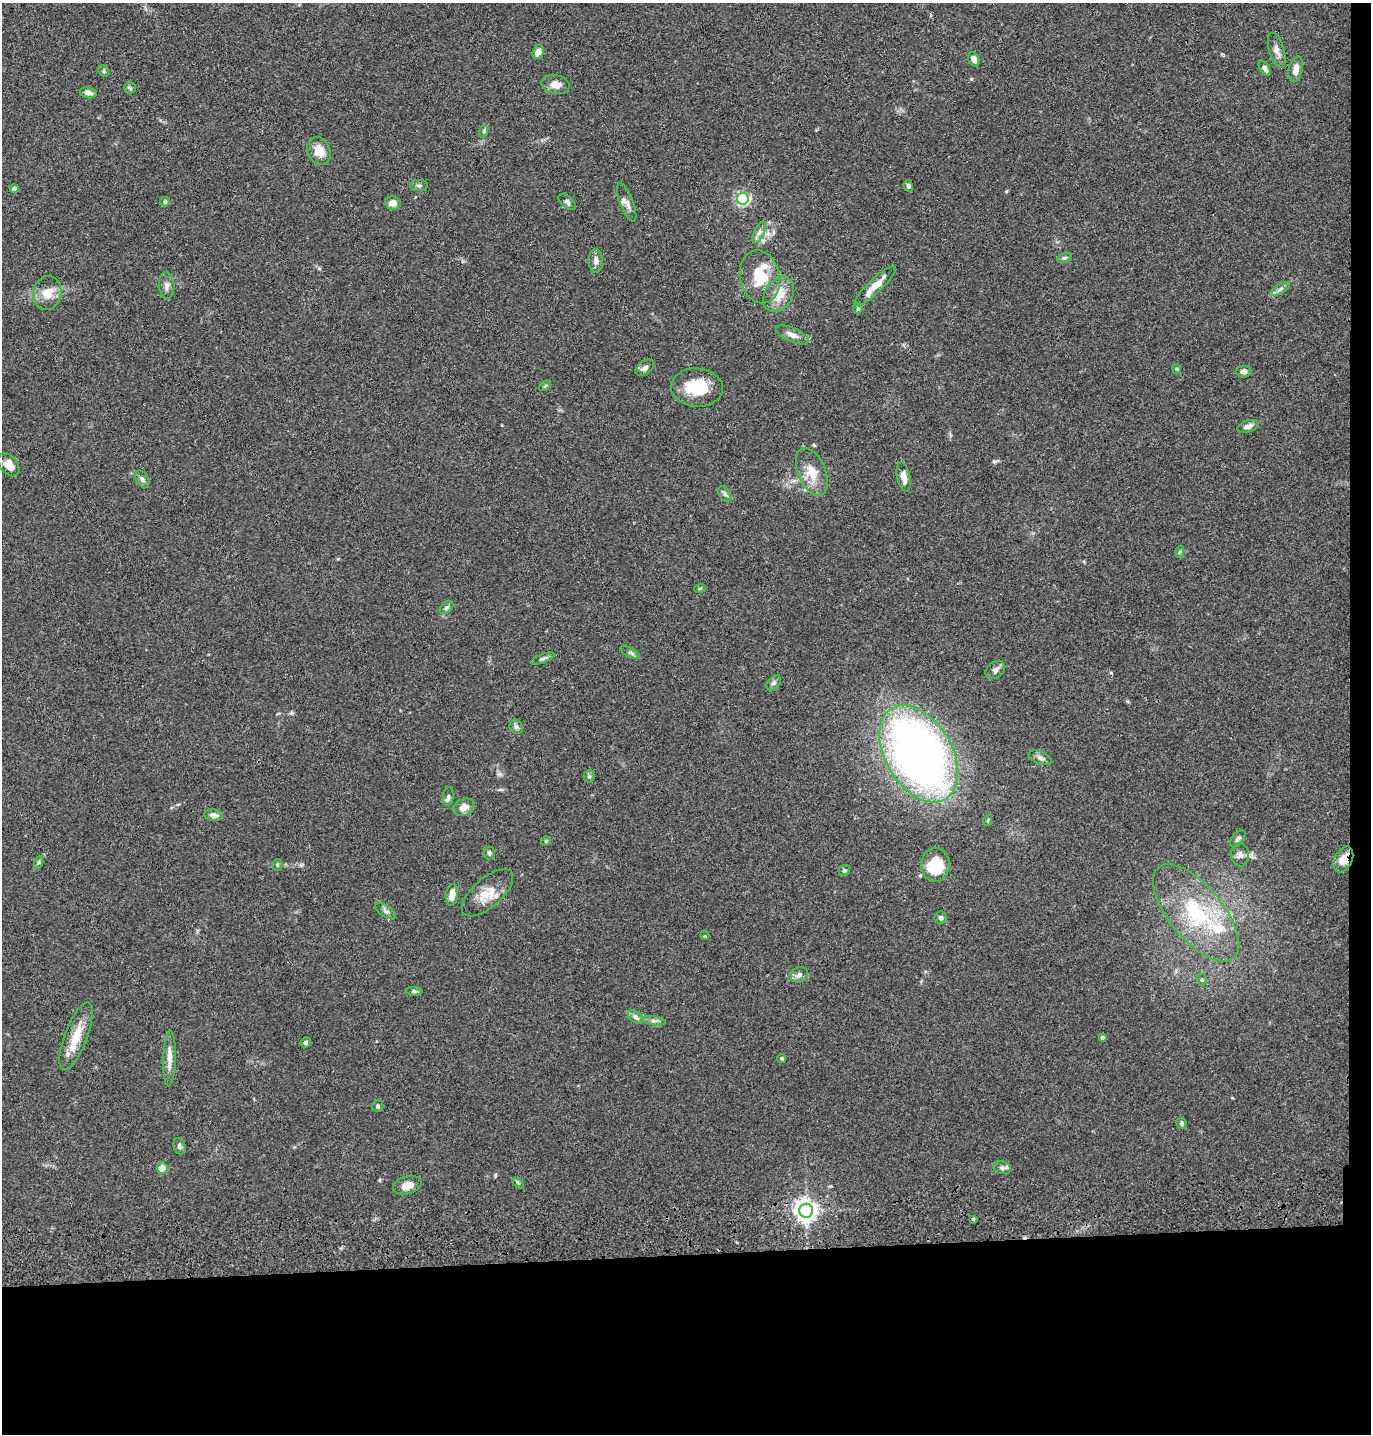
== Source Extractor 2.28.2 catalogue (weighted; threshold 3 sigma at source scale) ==
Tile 9 of 3 x 3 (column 3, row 3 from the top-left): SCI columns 2859-4227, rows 117-1548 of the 4347 x 4526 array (HDU 1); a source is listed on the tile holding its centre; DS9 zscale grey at full resolution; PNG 1373 x 1436 px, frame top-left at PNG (2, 3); each listed source drawn as its Kron ellipse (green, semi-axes under 4 px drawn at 4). Shown black and unused: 14% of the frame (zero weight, under 3 of 4 exposures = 6% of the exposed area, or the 3 px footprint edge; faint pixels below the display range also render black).
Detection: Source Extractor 2.28.2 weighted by HDU 2 'WHT'; one run over the whole footprint, this tile lists its part. Background 0.0846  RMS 0.0061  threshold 0.0273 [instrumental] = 3 sigma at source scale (4.5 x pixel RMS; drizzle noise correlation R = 1.50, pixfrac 1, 0.05/0.05 arcsec/px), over >= 5 px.
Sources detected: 94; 1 inside a brighter object's white glare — neither listed nor drawn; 3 inside a brighter listed object's ellipse — not listed separately; the other 90 listed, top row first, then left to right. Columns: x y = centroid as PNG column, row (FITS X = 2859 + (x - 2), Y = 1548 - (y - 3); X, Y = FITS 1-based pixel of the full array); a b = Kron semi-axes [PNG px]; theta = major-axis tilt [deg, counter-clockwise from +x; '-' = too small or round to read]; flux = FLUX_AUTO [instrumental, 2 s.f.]
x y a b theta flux
1277 50 18 7 -74 4.1
538 52 7 5 66 5.3
974 59 7 5 -66 3
1265 68 8 5 -58 2.4
1296 69 13 7 77 4.7
104 71 6 5 - 0.94
556 84 14 9 -12 4.8
130 88 5 5 - 1
88 93 8 5 -12 2.5
484 131 6 4 72 0.91
319 151 14 11 -66 8
419 186 9 5 0 1.5
908 186 5 5 - 1.6
14 188 4 4 - 2.4
743 199 6 5 - 110
165 202 5 4 - 1.4
567 202 10 5 -39 1.5
627 202 20 6 -69 3.3
393 203 8 6 -9 4.6
759 232 12 5 66 2.2
1065 258 8 4 19 1.2
596 261 12 7 -89 3.2
760 277 27 19 -78 19
167 285 13 7 -87 2.9
875 286 27 7 43 8.7
1280 289 11 4 32 2.2
47 293 17 14 77 8
779 294 19 14 57 11
858 309 5 4 - 0.89
792 335 17 7 -24 4.1
645 368 10 6 36 2.5
1177 369 5 4 - 0.71
1244 371 8 6 2 2.6
545 386 6 3 36 0.72
697 388 26 19 -5 21
1248 426 11 5 18 3.2
9 465 13 8 -51 6.7
812 472 25 13 -68 11
904 477 15 6 -77 4.7
142 479 9 6 -58 2.1
725 494 8 5 -59 1.6
1179 552 6 4 71 0.85
700 588 6 3 19 0.61
447 608 8 5 40 1.3
630 652 11 5 -29 1.6
543 659 12 4 20 1.6
995 670 11 8 38 2.6
774 683 9 6 51 1.7
516 727 7 6 - 1.8
919 754 53 33 -59 400
1040 758 12 6 -23 2.4
589 776 6 5 - 1.1
448 796 9 5 83 1.5
464 807 11 8 23 4.3
213 815 9 5 -7 3.2
988 820 5 3 - 0.64
1238 839 10 5 48 1.8
546 841 5 4 - 0.82
489 853 6 5 - 1.2
1240 855 11 9 -87 3
1343 859 14 8 64 9.3
39 862 7 4 71 0.98
277 865 6 5 - 0.96
935 865 17 14 83 22
844 871 6 5 - 0.99
488 893 31 14 41 11
452 895 11 6 81 5.2
386 911 12 5 -32 2
1196 913 59 27 -50 53
941 918 6 6 - 1.7
705 936 4 3 - 0.52
799 975 9 7 28 2.5
1202 980 6 5 - 1.1
414 991 8 4 -2 1.2
635 1017 8 5 -37 1.8
654 1021 12 3 -9 1.9
76 1036 36 11 69 14
1102 1037 3 3 - 1.2
306 1043 5 5 - 1.4
170 1058 28 6 88 5.7
782 1058 4 4 - 0.82
378 1106 6 5 - 1
1182 1123 6 5 - 1.4
179 1146 8 6 -70 1.6
162 1168 5 5 - 7.3
1002 1168 9 6 -16 1.9
518 1183 6 4 -45 0.97
407 1185 15 8 16 6.2
806 1211 7 7 - 430
973 1219 3 3 - 0.85
Overlapping masked pixels (flux is a lower limit): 1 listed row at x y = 1343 859